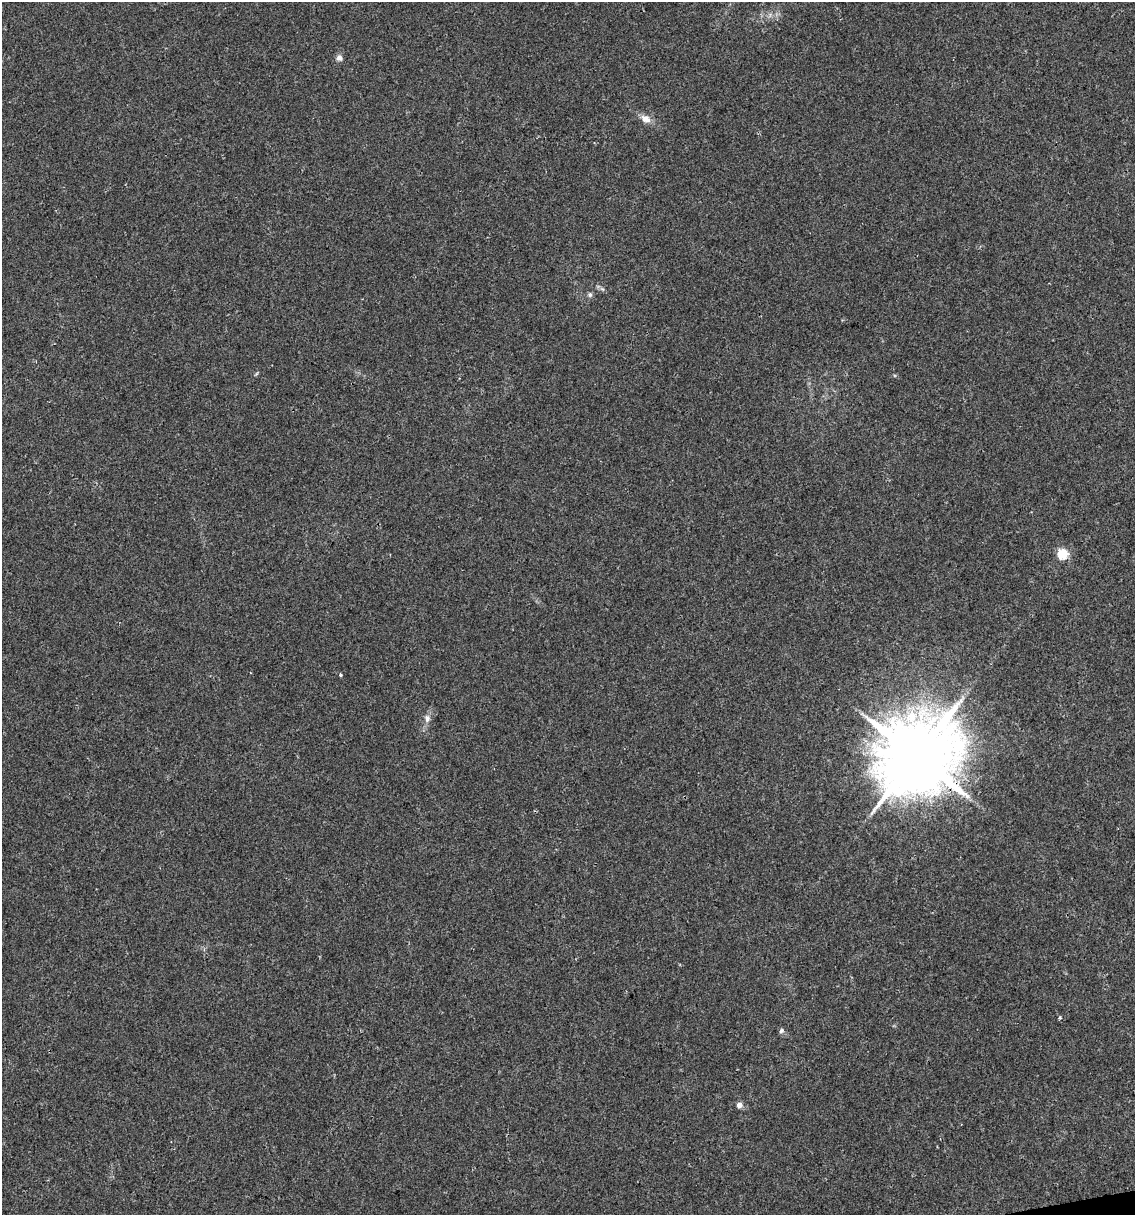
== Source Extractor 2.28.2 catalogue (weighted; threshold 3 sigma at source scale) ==
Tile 6 of 4 x 4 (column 2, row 2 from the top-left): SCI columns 1204-2336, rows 2429-3641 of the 4627 x 4856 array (HDU 1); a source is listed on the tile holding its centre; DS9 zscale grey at full resolution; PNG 1137 x 1217 px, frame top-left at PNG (2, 2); no overlay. Shown black and unused: <1% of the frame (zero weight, under 2 of 3 exposures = <1% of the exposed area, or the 3 px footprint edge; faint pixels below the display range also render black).
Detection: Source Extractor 2.28.2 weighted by HDU 2 'WHT'; one run over the whole footprint, this tile lists its part. Background 0.0176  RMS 0.0045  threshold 0.0202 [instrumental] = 3 sigma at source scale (4.5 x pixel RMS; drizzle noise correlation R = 1.50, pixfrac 1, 0.0396/0.0396 arcsec/px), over >= 5 px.
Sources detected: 10; all 10 listed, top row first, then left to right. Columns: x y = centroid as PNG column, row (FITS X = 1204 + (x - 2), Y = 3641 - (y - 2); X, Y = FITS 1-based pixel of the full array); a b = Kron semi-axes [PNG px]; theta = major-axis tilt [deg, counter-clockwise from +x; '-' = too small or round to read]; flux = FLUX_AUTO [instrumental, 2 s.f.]
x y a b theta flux
339 58 9 8 - 1.9
646 119 14 9 -28 3.7
590 294 7 6 - 1
1063 554 5 5 - 32
340 675 4 3 - 1.1
427 718 11 8 87 2.5
916 756 22 19 49 5600
1059 1018 4 3 - 0.69
781 1031 7 6 - 1.1
739 1105 5 5 - 3.1
Overlapping masked pixels (flux is a lower limit): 1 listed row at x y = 916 756